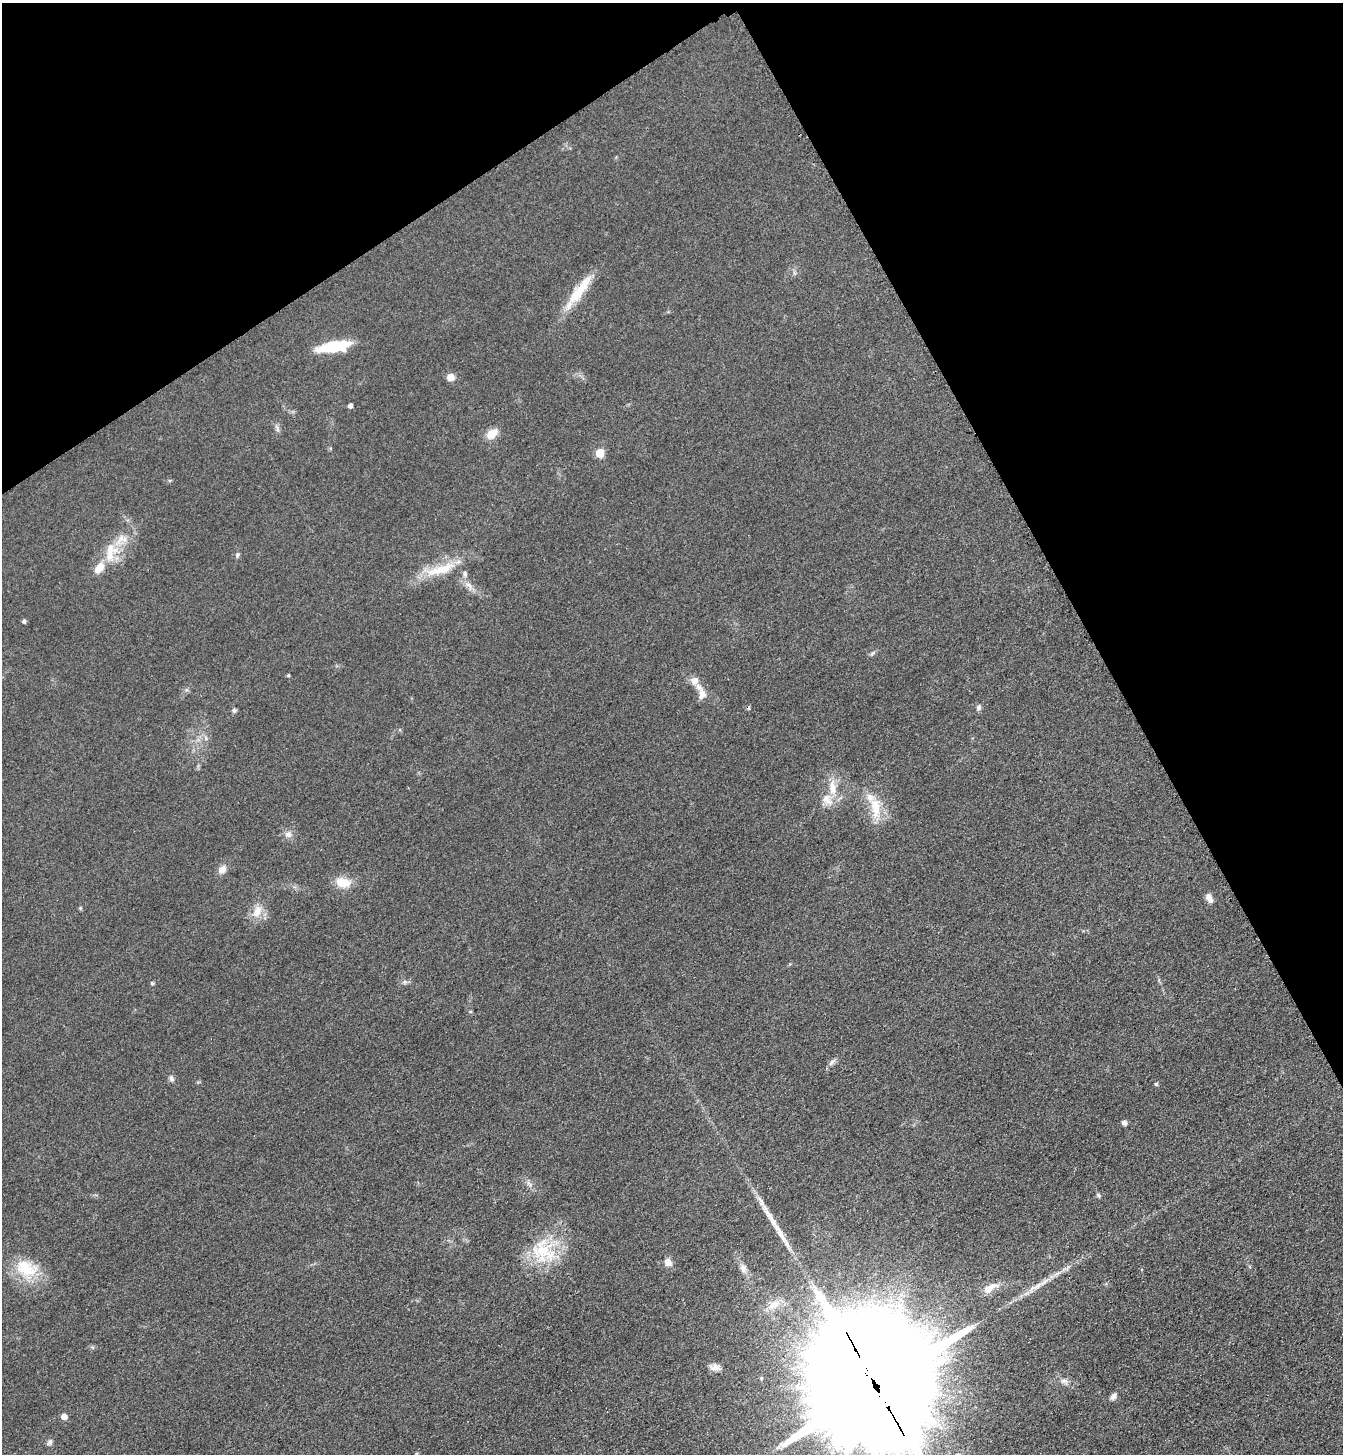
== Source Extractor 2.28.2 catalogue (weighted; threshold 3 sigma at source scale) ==
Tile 3 of 4 x 4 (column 3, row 1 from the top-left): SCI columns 2862-4202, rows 4387-5838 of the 5861 x 5869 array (HDU 1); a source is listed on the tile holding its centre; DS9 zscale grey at full resolution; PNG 1345 x 1456 px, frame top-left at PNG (2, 3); no overlay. Shown black and unused: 26% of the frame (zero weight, under 3 of 4 exposures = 3% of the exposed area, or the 3 px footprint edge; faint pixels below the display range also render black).
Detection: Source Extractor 2.28.2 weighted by HDU 2 'WHT'; one run over the whole footprint, this tile lists its part. Background 0.0777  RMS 0.0098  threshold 0.0442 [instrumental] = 3 sigma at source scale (4.5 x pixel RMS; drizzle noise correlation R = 1.50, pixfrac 1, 0.05/0.05 arcsec/px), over >= 5 px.
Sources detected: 55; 1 cosmic-ray / hot-pixel residue — not listed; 3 inside a brighter listed object's ellipse — not listed separately; the other 51 listed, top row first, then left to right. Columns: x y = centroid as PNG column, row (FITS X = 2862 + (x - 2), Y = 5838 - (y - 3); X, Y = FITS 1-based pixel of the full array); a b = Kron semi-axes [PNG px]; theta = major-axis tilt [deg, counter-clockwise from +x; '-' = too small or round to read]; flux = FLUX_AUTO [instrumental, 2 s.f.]
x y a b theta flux
580 290 47 12 54 30
334 346 24 8 9 69
451 377 8 8 - 6.8
350 405 4 4 - 3.8
277 428 12 4 -70 2.8
492 434 13 9 40 12
600 453 5 5 - 30
121 539 21 12 32 18
237 554 7 5 49 2.1
110 555 21 11 87 18
99 568 16 10 52 12
441 569 45 12 17 31
469 586 17 7 -51 6.7
24 621 4 4 - 2.5
873 653 10 3 40 1.7
288 675 4 4 - 1.2
694 681 11 11 - 6.6
702 694 15 10 86 7.3
979 707 8 6 65 2.5
234 710 6 6 - 1.8
206 738 7 4 -71 1.9
833 788 24 9 -85 16
875 807 33 13 -84 25
288 834 10 8 24 5.1
222 869 11 9 41 6.3
343 882 18 11 -5 17
1209 898 12 7 -62 5.4
257 911 18 10 61 12
405 982 7 6 - 2.4
152 983 5 4 - 1.2
832 1062 11 6 41 3.4
171 1078 8 6 -65 2.7
1156 1084 5 4 - 1.5
1124 1123 5 4 - 4.7
1098 1195 8 5 -41 1.9
771 1218 52 7 -58 23
543 1251 38 31 -44 52
668 1262 10 8 -56 6.3
26 1268 32 20 -24 35
743 1268 12 7 -72 5
1037 1286 19 6 34 8.9
989 1288 24 10 27 12
774 1305 19 10 39 13
92 1347 6 4 -18 1.5
715 1367 16 8 -13 6.3
761 1378 4 3 - 1.2
1064 1381 10 7 -1 4.2
874 1384 51 28 -62 73000
1113 1396 9 7 47 3.5
64 1416 5 4 - 9.2
50 1442 10 5 52 2.5
Overlapping masked pixels (flux is a lower limit): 1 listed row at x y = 874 1384
Isophote crosses this tile's border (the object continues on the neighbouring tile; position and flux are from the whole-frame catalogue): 1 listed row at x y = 874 1384